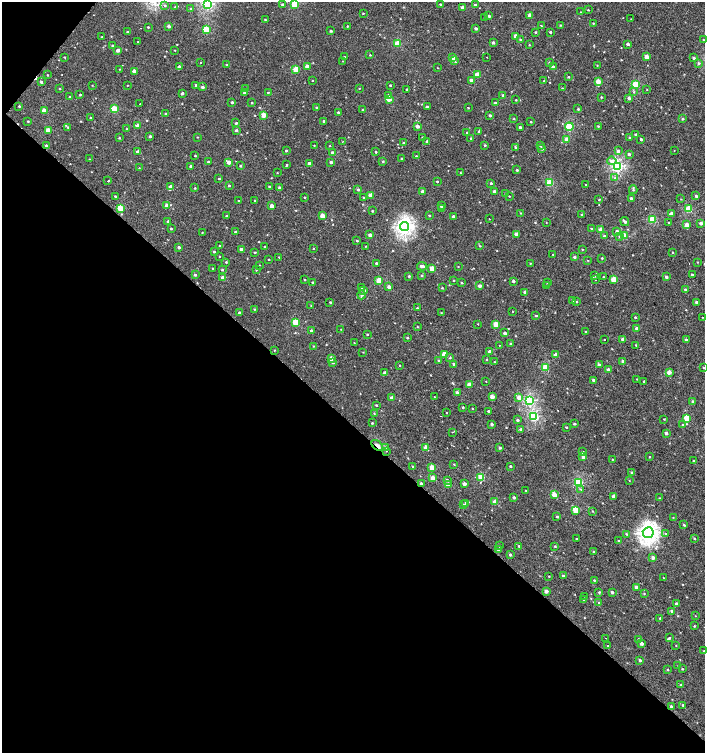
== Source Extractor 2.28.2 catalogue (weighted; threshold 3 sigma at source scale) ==
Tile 9 of 4 x 4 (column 1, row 3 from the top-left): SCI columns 206-1611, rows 1507-3007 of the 6059 x 6037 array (HDU 1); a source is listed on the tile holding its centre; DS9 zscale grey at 2 x 2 block average (1 PNG px = mean of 2 x 2 image px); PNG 707 x 755 px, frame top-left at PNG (2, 2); each listed source drawn as its Kron ellipse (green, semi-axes under 4 px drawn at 4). Shown black and unused: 45% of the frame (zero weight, under 2 of 3 exposures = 2% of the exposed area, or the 3 px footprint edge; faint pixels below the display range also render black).
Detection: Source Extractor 2.28.2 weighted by HDU 2 'WHT'; one run over the whole footprint, this tile lists its part. Background 7.31e-04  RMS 0.0038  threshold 0.0169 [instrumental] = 3 sigma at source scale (4.5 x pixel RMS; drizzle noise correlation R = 1.50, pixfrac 1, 0.0396/0.0396 arcsec/px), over >= 5 px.
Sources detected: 463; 8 cosmic-ray / hot-pixel residue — neither listed nor drawn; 2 inside a brighter listed object's ellipse — not listed separately; the other 453 listed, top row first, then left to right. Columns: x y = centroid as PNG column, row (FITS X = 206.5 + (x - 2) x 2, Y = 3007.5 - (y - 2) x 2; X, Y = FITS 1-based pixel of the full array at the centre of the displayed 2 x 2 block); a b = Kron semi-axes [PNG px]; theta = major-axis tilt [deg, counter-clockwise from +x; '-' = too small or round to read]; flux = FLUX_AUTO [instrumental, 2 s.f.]
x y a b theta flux
207 4 3 3 - 100
282 4 3 2 - 1.3
294 4 3 3 - 23
440 4 3 2 - 0.73
165 5 3 3 - 0.85
475 5 3 3 - 1.5
175 7 3 3 - 0.53
463 8 3 2 - 6.1
191 9 3 3 - 1.2
588 10 3 2 - 0.5
581 12 2 2 - 0.46
363 13 2 2 - 0.49
530 15 2 2 - 5.2
489 16 3 2 - 1.2
485 17 3 2 - 0.53
265 19 2 2 - 0.55
631 19 2 2 - 0.34
593 23 2 2 - 0.6
560 25 3 2 - 0.6
169 26 3 2 - 3.3
347 26 2 2 - 0.54
541 26 2 2 - 0.97
148 27 2 2 - 0.61
476 28 2 2 - 1.9
206 29 3 3 - 30
331 31 2 2 - 1.3
127 32 2 2 - 0.62
535 32 2 2 - 0.85
550 32 2 2 - 1.3
516 36 3 2 - 6.8
102 37 2 2 - 0.79
520 40 3 3 - 0.74
703 40 2 2 - 0.55
138 42 2 2 - 0.5
493 42 2 2 - 2
397 44 3 3 - 21
628 44 2 2 - 2.6
113 45 2 2 - 1.1
529 45 2 2 - 0.5
118 50 3 2 - 4
175 50 2 2 - 0.41
370 55 2 2 - 0.56
64 57 3 2 - 0.46
344 57 2 2 - 0.52
487 57 2 2 - 0.66
647 57 3 2 - 11
453 58 3 2 - 3.8
694 58 2 2 - 1.5
343 61 2 2 - 0.31
454 61 4 3 - 1
549 62 3 2 - 0.63
201 63 2 2 - 1.8
698 63 4 3 - 1
227 65 3 3 - 0.6
597 65 3 2 - 0.36
307 66 3 3 - 5.1
179 67 3 2 - 3.1
553 67 3 2 - 3.4
437 68 2 2 - 0.3
120 69 3 2 - 0.35
296 69 3 3 - 20
134 71 3 2 - 3.4
47 75 2 2 - 0.47
477 75 3 2 - 11
568 77 3 2 - 0.67
312 80 2 2 - 0.4
471 80 3 3 - 2.3
544 80 4 2 - 0.65
41 82 3 3 - 1.3
598 82 3 3 - 11
92 85 2 2 - 0.38
128 85 2 2 - 0.37
196 85 3 3 - 1.2
390 85 2 2 - 0.66
636 85 3 3 - 28
202 87 3 3 - 1.9
59 88 2 2 - 0.47
359 88 2 2 - 0.45
562 88 2 2 - 0.33
246 89 3 2 - 0.61
407 89 2 2 - 0.82
647 89 3 2 - 0.35
268 92 2 2 - 0.54
634 92 3 2 - 0.47
182 93 3 2 - 1.5
244 93 3 3 - 1.4
80 95 3 2 - 0.75
388 95 3 3 - 1.1
503 95 2 2 - 1.4
70 97 2 2 - 1.4
601 97 2 2 - 0.58
629 98 3 3 - 2.4
389 99 3 2 - 7.6
516 100 2 2 - 0.51
232 102 2 2 - 1.5
252 103 2 2 - 0.64
495 103 3 2 - 1.5
140 104 2 2 - 1.2
19 106 3 2 - 0.85
316 107 3 2 - 0.55
427 107 3 2 - 2.1
468 108 2 2 - 5.3
114 109 3 3 - 24
362 109 2 2 - 0.41
578 109 2 2 - 1
44 111 3 3 - 14
338 112 2 2 - 1.1
166 114 2 2 - 1.2
264 115 3 3 - 12
490 115 2 2 - 1.9
90 117 2 2 - 0.52
514 119 2 2 - 0.63
683 119 3 3 - 0.92
28 121 2 2 - 0.6
324 121 2 2 - 1.3
531 122 2 2 - 0.61
236 123 2 2 - 1.3
138 126 3 2 - 8.9
417 126 3 2 - 3.8
598 126 3 2 - 0.56
68 127 3 2 - 0.73
520 127 2 2 - 2.1
569 127 4 3 - 38
126 129 2 2 - 0.35
48 130 3 3 - 14
236 130 3 2 - 1.5
479 132 3 2 - 0.84
467 133 3 2 - 1.1
636 134 2 2 - 1.3
150 136 2 2 - 1.4
197 137 3 2 - 0.37
422 137 2 2 - 0.67
119 138 3 2 - 0.67
471 138 2 2 - 0.81
630 138 2 2 - 1.4
641 139 2 2 - 1.7
567 140 3 2 - 7.8
343 141 2 2 - 4.6
427 141 3 2 - 1.6
404 143 2 2 - 1.4
314 145 2 2 - 0.39
485 145 3 2 - 0.76
46 146 3 2 - 1.7
330 146 3 2 - 0.35
540 146 2 2 - 0.67
515 147 3 2 - 0.83
541 149 3 2 - 1.8
286 151 2 2 - 0.84
618 151 3 3 - 1.8
674 151 2 2 - 1
138 152 3 2 - 6.1
375 152 3 2 - 0.66
333 153 3 2 - 5.8
629 154 3 2 - 1.4
195 156 2 2 - 0.67
416 156 2 2 - 0.6
89 159 2 2 - 0.32
401 159 2 2 - 0.89
383 161 3 2 - 0.74
612 161 4 4 - 3.4
208 162 2 2 - 0.8
229 162 3 3 - 5.3
331 162 3 3 - 1.8
309 163 2 2 - 2.5
287 165 3 2 - 2
191 166 2 2 - 3.1
240 166 3 2 - 0.79
617 166 3 3 - 120
139 168 2 2 - 0.33
517 170 2 2 - 0.98
460 172 2 2 - 0.34
277 173 2 2 - 0.36
219 178 2 2 - 0.63
615 178 2 2 - 1.1
108 181 2 2 - 15
437 181 2 2 - 0.72
491 183 2 2 - 1.2
550 183 3 3 - 27
585 185 2 2 - 1.2
229 186 2 2 - 0.95
170 187 3 3 - 4.8
269 187 2 2 - 0.7
195 188 2 2 - 0.55
279 188 2 2 - 1.4
358 190 3 3 - 1.1
633 190 4 3 - 0.99
422 191 2 2 - 2.4
494 191 3 2 - 1.3
505 193 2 2 - 0.56
370 195 3 2 - 8.3
115 196 2 2 - 0.76
509 196 2 2 - 0.44
696 196 3 3 - 1.6
304 197 2 2 - 0.5
363 198 3 2 - 0.48
631 198 3 2 - 2
599 199 2 2 - 0.5
681 199 3 2 - 0.32
255 200 2 2 - 0.51
238 201 3 2 - 0.71
167 205 3 2 - 6.3
272 206 3 2 - 5.5
441 206 2 2 - 2.3
120 208 3 3 - 21
442 209 3 3 - 1.7
689 209 3 3 - 24
372 211 2 2 - 0.68
520 213 3 2 - 0.45
671 213 3 2 - 2.5
429 215 2 2 - 0.69
582 215 2 2 - 0.71
226 216 2 2 - 0.83
322 216 3 2 - 7.8
453 216 2 2 - 1.4
489 219 2 2 - 0.89
652 219 3 3 - 34
168 221 2 2 - 1.5
625 221 5 2 - 2
546 223 2 2 - 0.29
668 223 2 2 - 6.5
701 223 2 2 - 2.8
687 225 3 2 - 7.9
405 226 4 4 - 220
171 229 2 2 - 0.75
591 229 2 2 - 0.71
601 230 3 2 - 9
617 231 3 3 - 3.6
202 232 2 2 - 0.42
236 232 2 2 - 2.7
516 234 3 2 - 5.4
370 235 2 2 - 3.5
604 236 2 2 - 0.77
624 236 3 3 - 17
619 237 3 3 - 0.81
357 241 3 2 - 0.76
219 246 4 2 - 0.65
264 246 3 2 - 0.46
366 246 2 2 - 0.56
480 246 3 2 - 0.56
179 247 2 2 - 1.9
313 248 2 2 - 0.42
241 249 2 2 - 2
582 249 3 2 - 0.39
214 252 2 2 - 1
255 252 2 2 - 0.61
672 252 2 2 - 0.56
553 254 2 2 - 0.45
219 256 2 2 - 1
279 257 2 2 - 0.5
574 257 2 2 - 1.6
602 258 3 2 - 0.66
269 260 2 2 - 0.6
588 260 2 2 - 0.45
226 262 2 2 - 0.68
697 262 2 2 - 0.39
376 263 3 2 - 1.2
530 263 2 2 - 0.45
259 265 2 2 - 0.37
422 266 5 3 - 2.7
458 266 2 2 - 0.36
213 268 2 2 - 0.35
432 268 3 2 - 11
222 269 3 2 - 0.66
256 270 3 2 - 0.55
195 275 3 2 - 1.6
422 275 3 2 - 0.7
692 275 2 2 - 1.5
409 276 3 2 - 0.99
595 276 3 3 - 0.88
223 277 3 2 - 4.6
604 277 2 2 - 0.55
666 277 2 2 - 2
305 279 3 2 - 0.45
613 279 3 3 - 11
379 280 3 3 - 20
453 280 2 2 - 0.54
595 280 2 2 - 2.6
513 281 2 2 - 2.2
312 282 2 2 - 0.66
462 283 3 3 - 0.58
547 283 3 2 - 0.7
480 286 3 3 - 2.6
546 286 3 2 - 0.39
389 287 3 2 - 3.8
361 288 3 2 - 0.56
442 288 3 2 - 0.54
364 290 3 2 - 2.8
685 290 3 3 - 0.95
525 292 3 3 - 1.6
361 295 4 3 - 1.7
573 301 3 3 - 0.76
330 302 2 2 - 1.1
577 302 3 2 - 0.51
696 302 2 2 - 1.9
311 306 3 2 - 0.43
417 308 2 2 - 3.3
254 309 3 2 - 0.57
512 311 2 2 - 0.32
239 313 2 2 - 1.4
441 313 3 2 - 0.31
536 316 3 2 - 0.9
635 317 2 2 - 0.69
702 317 2 2 - 1.6
295 322 3 3 - 23
478 324 2 2 - 1.4
496 324 3 2 - 10
417 327 2 2 - 0.47
637 328 3 2 - 3.1
341 329 2 2 - 0.36
311 331 2 2 - 1.2
585 332 2 2 - 0.82
505 333 3 2 - 2.7
367 334 3 2 - 0.56
407 338 2 2 - 0.71
623 339 3 2 - 3.9
604 340 2 2 - 0.74
686 340 3 3 - 2.4
354 343 2 2 - 0.33
510 344 3 2 - 1.1
500 345 2 2 - 1.2
636 345 2 2 - 0.62
313 346 2 2 - 0.47
274 350 2 2 - 0.39
490 351 3 2 - 2.3
363 352 2 2 - 0.34
444 354 3 3 - 11
555 355 3 2 - 4.4
331 358 3 3 - 5.1
450 358 3 3 - 0.63
486 359 3 2 - 0.57
439 361 2 2 - 1.5
494 362 2 2 - 0.36
623 362 3 2 - 2.4
333 363 3 2 - 0.65
454 364 3 2 - 1.5
400 365 2 2 - 0.48
599 365 3 2 - 3.4
545 368 3 3 - 21
703 368 2 2 - 0.46
608 370 3 2 - 3.3
669 372 3 2 - 6.7
385 373 2 2 - 4.4
637 379 2 2 - 0.41
593 380 3 2 - 2.1
486 381 2 2 - 0.29
644 381 2 2 - 2.3
469 385 3 2 - 7.4
457 392 3 3 - 1.9
434 397 2 2 - 0.34
492 397 3 2 - 9.7
392 398 2 2 - 5.2
519 398 3 3 - 7.5
529 400 3 3 - 78
693 402 2 2 - 3.6
376 405 2 2 - 0.64
463 407 3 3 - 0.89
473 409 3 2 - 0.38
488 411 2 2 - 0.71
446 412 2 2 - 0.33
374 413 3 2 - 0.58
534 417 3 3 - 64
686 418 3 3 - 19
664 419 2 2 - 0.52
517 420 3 3 - 1.5
372 423 2 2 - 0.67
492 424 2 2 - 1.2
574 424 2 2 - 1.3
683 425 3 2 - 0.59
566 427 2 2 - 0.75
521 429 3 3 - 1.3
452 432 2 2 - 0.49
666 433 2 2 - 2.4
377 445 7 2 -42 9.8
385 447 4 3 - 0.88
426 448 3 3 - 8.4
500 448 2 2 - 1.3
386 451 2 2 - 0.48
583 452 3 2 - 0.87
583 457 2 2 - 2.9
649 457 2 2 - 0.53
612 459 2 2 - 0.45
694 461 2 2 - 0.61
454 464 2 2 - 0.45
413 466 3 2 - 0.69
510 466 2 2 - 0.88
432 467 3 3 - 12
632 472 3 2 - 0.59
481 477 3 3 - 22
433 478 3 2 - 9.6
447 480 3 3 - 1.6
629 480 3 2 - 0.32
578 482 3 3 - 53
421 484 3 2 - 2.2
464 484 3 2 - 4.1
448 485 3 2 - 7.4
581 489 2 2 - 1.1
526 490 2 2 - 0.45
554 495 3 3 - 12
613 496 3 2 - 3.2
514 498 2 2 - 1.6
659 498 3 2 - 0.5
495 502 3 3 - 8.8
466 503 3 2 - 3.4
463 505 2 2 - 1.1
576 510 3 3 - 22
592 511 2 2 - 0.44
557 516 2 2 - 1.2
673 517 2 2 - 0.34
684 525 4 2 - 0.62
648 533 5 5 - 280
665 533 2 2 - 0.79
626 534 3 2 - 0.66
576 538 2 2 - 0.39
694 538 3 2 - 0.83
618 541 2 2 - 8
499 546 3 2 - 0.58
519 546 3 2 - 0.68
555 546 3 2 - 0.74
498 550 2 2 - 0.5
594 552 3 2 - 0.89
510 555 2 2 - 1.4
653 558 3 3 - 2.1
549 576 2 2 - 0.48
563 576 3 3 - 1.1
663 577 2 2 - 1.2
594 580 3 2 - 0.67
636 587 2 2 - 4
546 591 2 2 - 4.4
599 592 3 3 - 0.75
612 592 2 2 - 1.7
644 594 3 2 - 0.45
584 596 3 2 - 0.4
583 599 3 2 - 0.74
598 602 2 2 - 0.34
677 604 2 2 - 3.7
672 611 3 2 - 2.8
695 616 2 2 - 0.32
660 618 3 2 - 0.88
694 626 3 2 - 0.64
605 638 2 2 - 0.5
669 638 2 2 - 4.8
638 639 3 3 - 0.7
642 643 3 3 - 3
608 646 2 2 - 0.46
676 646 3 2 - 0.32
704 651 3 2 - 0.53
640 660 2 2 - 1.7
678 666 3 2 - 0.49
668 669 3 2 - 0.53
682 669 2 2 - 0.61
681 685 3 3 - 0.96
683 706 4 2 - 0.94
671 707 2 2 - 3
Overlapping masked pixels (flux is a lower limit): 3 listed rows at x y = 120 208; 377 445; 421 484
Isophote crosses this tile's border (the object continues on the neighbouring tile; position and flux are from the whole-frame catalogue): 2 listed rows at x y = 207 4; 294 4
Diffuse or blended objects may show on this block-average render without a row.